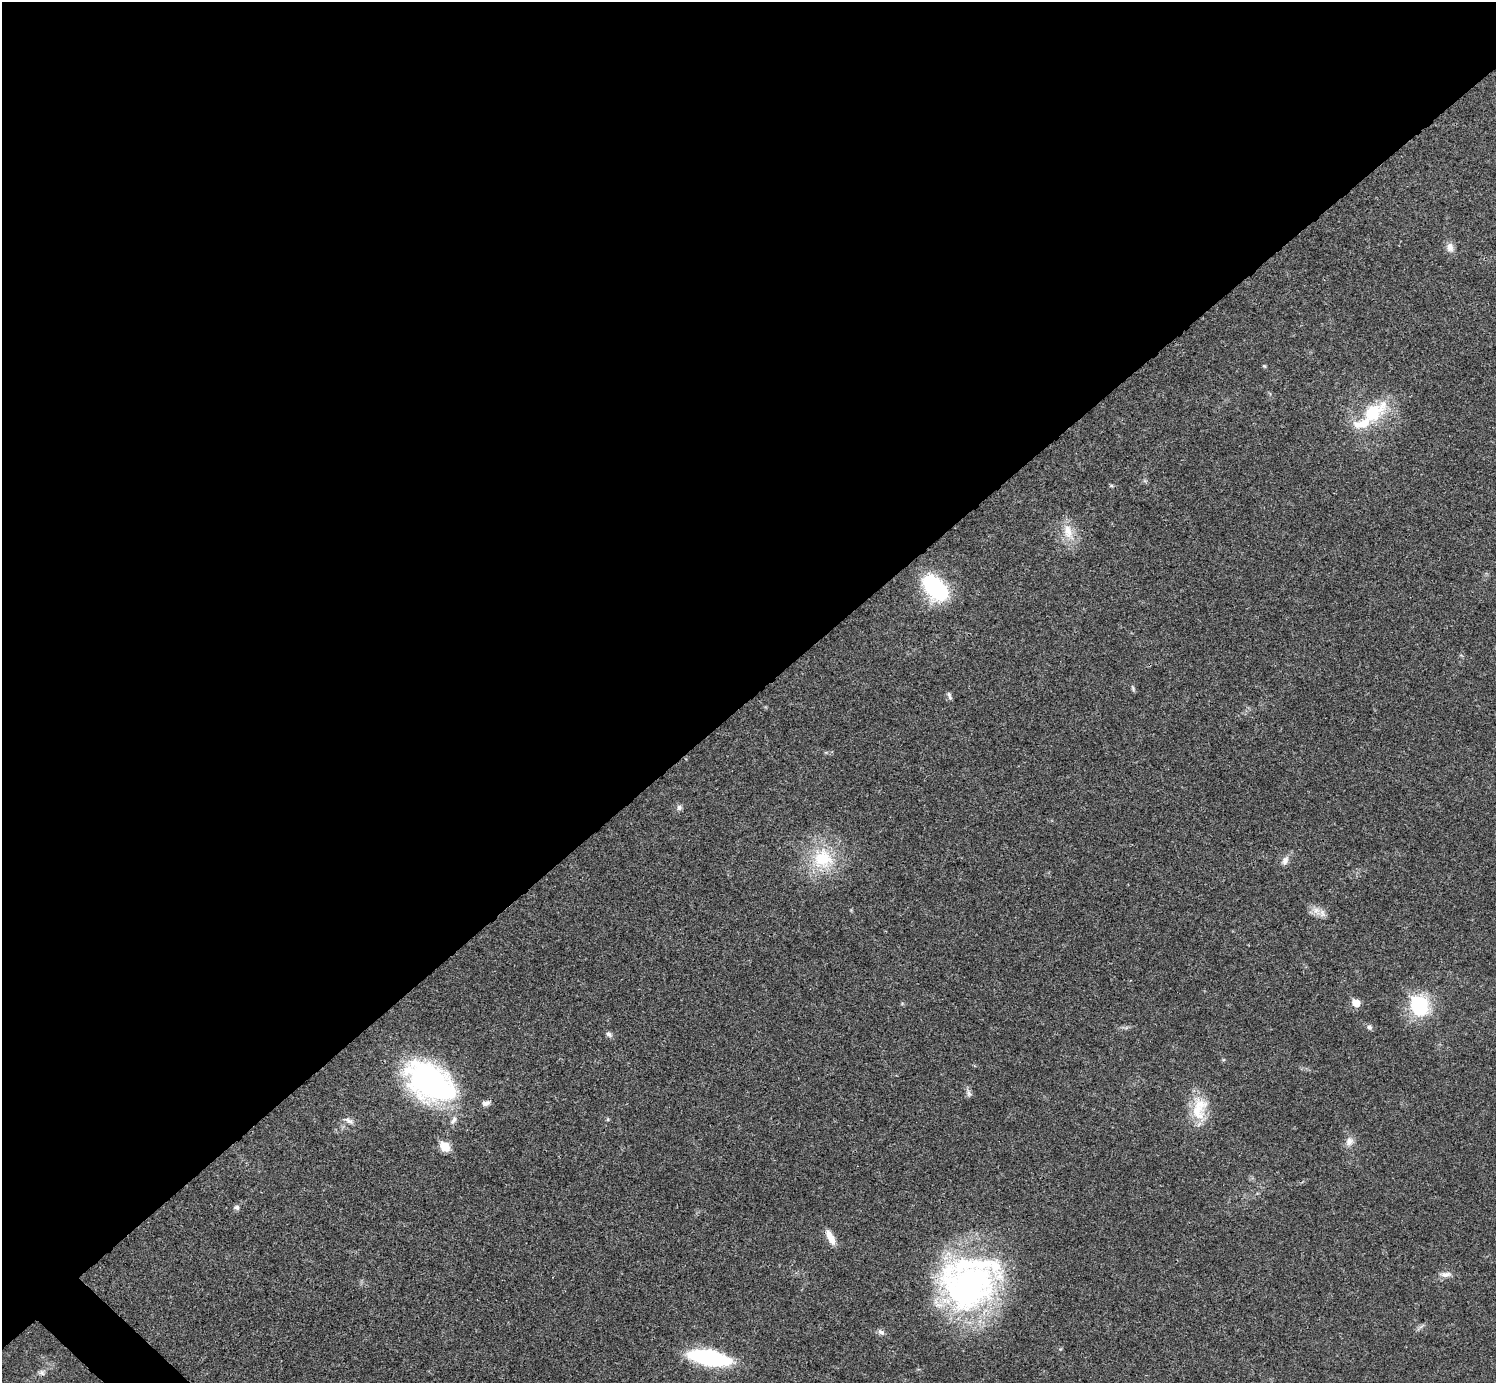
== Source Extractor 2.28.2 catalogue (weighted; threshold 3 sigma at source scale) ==
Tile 2 of 4 x 4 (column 2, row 1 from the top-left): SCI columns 1497-2990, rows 4302-5682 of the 5982 x 5981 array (HDU 1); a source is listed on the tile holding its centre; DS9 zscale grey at full resolution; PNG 1498 x 1385 px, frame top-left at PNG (2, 2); no overlay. Shown black and unused: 51% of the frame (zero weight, under 3 of 4 exposures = <1% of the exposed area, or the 3 px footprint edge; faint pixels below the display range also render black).
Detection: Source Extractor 2.28.2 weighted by HDU 2 'WHT'; one run over the whole footprint, this tile lists its part. Background 0.0208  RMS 0.0022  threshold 0.0101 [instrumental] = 3 sigma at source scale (4.5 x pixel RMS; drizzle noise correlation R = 1.50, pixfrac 1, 0.05/0.05 arcsec/px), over >= 5 px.
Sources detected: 37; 4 inside a brighter listed object's ellipse — not listed separately; the other 33 listed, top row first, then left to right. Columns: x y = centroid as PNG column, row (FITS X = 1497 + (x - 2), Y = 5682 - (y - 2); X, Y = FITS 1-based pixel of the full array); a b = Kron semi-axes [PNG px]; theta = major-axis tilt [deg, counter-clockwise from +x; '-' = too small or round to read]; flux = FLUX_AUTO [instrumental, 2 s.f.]
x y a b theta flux
1450 247 13 9 -71 1.5
1264 366 5 4 - 0.28
1373 413 39 22 36 13
1145 481 7 4 -18 0.36
1111 486 6 4 -1 0.28
1068 532 26 13 -70 4.2
935 588 29 17 -48 22
1133 688 9 4 -72 0.4
950 698 8 6 -72 0.59
679 807 8 7 - 0.73
823 859 30 29 - 13
1285 861 12 8 68 1.2
1317 911 15 11 -48 2
1356 1003 7 6 - 3.3
1419 1005 13 11 -65 22
1369 1027 7 7 - 0.62
609 1034 9 7 -41 0.67
430 1082 52 32 -34 58
969 1093 13 6 -68 0.78
486 1103 10 7 11 0.93
1199 1109 35 19 89 7.4
608 1119 6 4 -89 0.27
349 1121 15 7 -30 1.1
1349 1141 14 10 70 1.6
445 1147 7 6 - 6.4
236 1207 7 6 - 0.69
830 1237 19 7 -64 2.5
1446 1274 17 7 1 1.4
968 1286 75 52 18 71
1421 1326 11 3 35 0.49
881 1332 10 6 -35 0.8
709 1358 33 11 -10 36
41 1373 9 7 -3 0.78